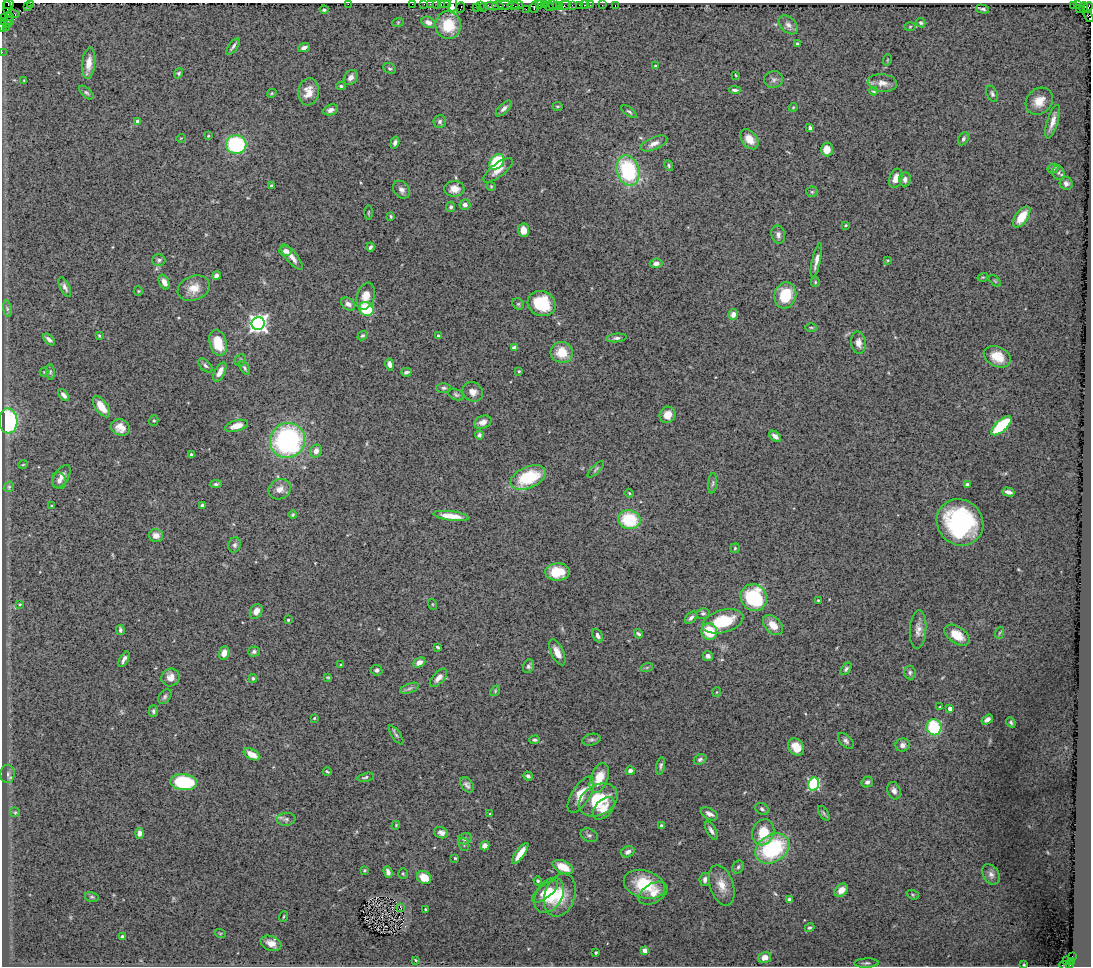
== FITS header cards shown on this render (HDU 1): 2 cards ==
NAXIS1  =                 1089
NAXIS2  =                  964

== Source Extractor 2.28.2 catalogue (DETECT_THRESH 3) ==
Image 1089 x 964 px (HDU 1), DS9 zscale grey, 1 PNG px = 1 image px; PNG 1093 x 968 px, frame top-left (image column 1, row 964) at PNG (2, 3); each listed source drawn as its Kron ellipse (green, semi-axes under 4 px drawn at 4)
Background 0.481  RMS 0.039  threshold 0.116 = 3 sigma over >= 5 px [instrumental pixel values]
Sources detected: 327; all 327 listed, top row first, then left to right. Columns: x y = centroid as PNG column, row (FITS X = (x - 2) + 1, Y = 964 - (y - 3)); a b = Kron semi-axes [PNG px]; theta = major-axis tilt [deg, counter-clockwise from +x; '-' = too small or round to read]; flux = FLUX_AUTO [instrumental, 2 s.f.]
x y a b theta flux
31 3 4 2 - 39
9 4 5 3 - 66
348 4 2 2 - 47
412 4 2 2 - 17
424 4 2 2 - 17
431 4 3 2 - 38
437 4 2 2 - 44
441 4 3 2 - 68
447 5 3 2 - 39
453 5 7 3 81 52
505 5 8 3 -5 220
513 5 5 3 - 47
517 5 6 3 15 130
539 5 3 2 - 70
544 5 2 2 - 23
553 5 3 2 - 120
556 5 4 3 - 38
560 5 3 2 - 59
565 5 6 3 13 76
572 5 2 2 - 12
579 5 3 3 - 85
584 5 3 2 - 40
590 5 2 2 - 25
602 5 2 2 - 10
1078 5 3 2 - 26
27 6 2 2 - 13
480 6 4 2 - 59
492 6 6 4 -12 160
498 6 6 3 -15 160
549 6 5 3 - 140
615 6 3 2 - 35
1073 6 4 3 - 110
476 7 4 2 - 43
483 7 4 2 - 42
534 7 6 4 74 160
1084 7 6 4 78 110
1088 7 5 3 - 81
461 8 5 2 - 42
7 9 9 2 -82 0.88
526 9 2 2 - 27
982 9 7 3 -14 6
1079 9 4 2 - 9.7
324 10 4 4 - 3.8
13 14 6 3 -9 23
1089 16 6 3 -59 110
4 17 2 2 - 3
9 17 4 2 - 8
3 21 2 2 - 2.1
9 21 4 2 - 17
398 22 6 3 19 2.6
428 22 7 5 -28 13
921 23 5 4 - 4.6
8 24 3 2 - 52
448 25 14 13 - 68
788 25 11 7 -43 13
3 26 5 2 - 21
6 27 4 2 - 3.8
910 27 5 3 - 2.8
797 44 3 3 - 4.6
233 47 9 3 53 6.2
304 48 6 4 22 9.4
2 52 2 2 - 1.9
887 60 6 3 71 2.6
89 63 16 6 84 24
655 66 4 3 - 2.9
390 68 7 5 -30 4.6
179 73 5 4 - 3.8
736 75 3 2 - 2
351 77 8 6 52 13
774 80 10 8 13 9.5
24 81 3 2 - 1.8
882 83 15 9 -6 19
341 86 4 4 - 4.2
735 90 6 3 -5 5.3
874 91 4 3 - 3.2
309 92 14 10 82 31
86 93 9 4 -40 5.2
272 93 5 3 - 2.6
992 94 8 5 -64 6.4
1039 101 15 12 45 35
557 106 5 3 - 2.7
793 107 4 4 - 2.5
504 108 10 5 44 9.2
331 110 7 5 19 10
629 112 9 3 -36 4.5
440 121 6 6 - 6
137 122 4 3 - 11
1053 122 17 5 72 20
810 128 4 3 - 8.7
208 136 4 3 - 2.2
181 138 5 3 - 1.8
749 139 11 7 -51 30
963 139 7 4 59 6.3
395 143 6 4 73 7.1
654 143 14 6 23 16
236 144 10 9 - 230
827 149 7 6 - 21
497 162 9 6 48 130
669 166 5 4 - 4
1053 168 5 4 - 4.9
498 170 18 6 38 21
628 170 15 11 -74 220
1059 173 7 6 - 5.6
896 178 10 6 71 22
905 179 7 5 87 10
1066 183 6 6 - 9.3
271 186 4 3 - 3.7
491 186 5 4 - 3.1
454 189 10 8 2 24
402 190 10 7 -47 11
812 192 5 5 - 3.8
465 205 5 5 - 11
451 207 5 4 - 5.6
368 212 7 3 89 2.8
391 216 4 3 - 2.9
1022 217 12 6 54 47
846 225 4 4 - 2.6
524 230 6 5 - 24
778 235 9 7 -77 11
370 247 4 3 - 5.6
286 251 6 5 - 12
292 257 16 5 -52 19
159 260 6 6 - 5.8
816 260 17 4 77 15
888 260 4 3 - 2.8
656 263 6 4 6 8.2
216 276 4 4 - 12
983 277 5 3 - 2.7
995 281 7 4 -45 3.1
164 282 8 5 -63 14
815 282 5 4 - 3.3
65 287 10 5 -64 9.5
194 288 16 12 22 35
138 291 5 4 - 3.1
785 295 13 11 75 82
366 296 13 8 73 29
348 304 8 5 -39 12
518 304 6 5 - 4.3
542 304 14 12 -24 97
7 309 8 4 -82 5.4
366 309 7 7 - 150
733 314 5 5 - 14
258 323 6 6 - 1200
811 327 6 3 -1 3
99 336 3 3 - 2.3
362 336 5 4 - 4.4
438 336 3 3 - 6.6
616 338 10 4 5 7
49 339 7 4 -45 7.3
218 343 13 8 -74 58
858 343 11 7 -81 17
514 348 4 4 - 8.9
562 352 11 10 - 49
997 357 14 10 -26 42
240 360 6 5 - 4.3
390 364 6 4 -77 12
205 366 8 5 -45 6.3
245 368 7 4 -58 5.1
519 371 3 2 - 2.6
44 372 4 4 - 2.1
50 372 8 4 -83 4.7
220 372 10 5 62 18
406 372 5 3 - 5.1
444 388 7 5 0 5.3
473 392 10 9 - 16
64 395 7 4 -50 9.8
456 395 8 5 -25 5.2
101 407 12 6 -54 36
668 415 8 7 - 29
8 421 12 9 -86 250
154 421 5 4 - 3.5
483 422 9 6 23 14
236 426 12 5 15 26
1001 426 13 5 41 160
120 427 9 8 - 24
479 435 4 4 - 5.6
775 436 7 4 -41 10
287 440 18 17 - 460
316 451 6 5 - 15
191 454 3 3 - 3.4
23 465 5 3 - 2.2
596 469 11 4 45 5.6
61 476 13 7 57 14
528 477 19 10 24 140
59 481 8 7 - 10
713 483 10 4 84 5.8
216 484 6 4 7 5.4
967 484 4 3 - 4.2
9 487 5 4 - 3.7
280 489 11 10 - 20
1008 492 6 3 -16 10
629 493 4 3 - 2.4
202 505 3 3 - 4.6
51 506 3 2 - 2.3
293 515 4 3 - 3.1
451 516 18 4 -7 29
629 520 11 9 -12 120
960 522 24 22 -43 320
156 535 7 6 - 19
235 545 7 6 - 7.8
735 548 5 4 - 3.2
557 572 12 8 2 54
754 598 14 12 -50 180
818 600 3 2 - 2.2
20 604 4 3 - 2.6
432 604 5 3 - 2.4
256 611 8 6 61 18
703 613 6 5 - 5.8
691 618 7 4 47 8.5
288 620 3 3 - 3.6
723 621 21 11 16 100
773 625 12 8 -45 29
918 629 19 8 86 20
120 630 5 3 - 5.7
709 631 8 7 - 81
999 633 6 3 70 3
638 634 5 3 - 4.6
957 635 14 8 -34 37
598 636 7 4 -63 8.1
438 647 4 2 - 3.6
254 652 6 5 - 5.8
557 652 14 6 -64 24
224 653 7 5 68 18
708 656 5 5 - 8.8
124 659 8 3 61 9.3
419 663 6 4 22 16
341 665 4 3 - 2.1
528 666 7 5 70 6.4
647 667 6 4 20 3.4
846 669 7 4 51 5.5
377 670 6 5 - 5.6
910 672 7 6 - 6.2
170 677 9 8 - 21
328 677 3 2 - 2.5
253 678 4 4 - 4.3
438 678 11 5 48 15
409 688 10 4 21 6.8
495 691 6 4 50 3.3
717 692 5 3 - 2
165 697 8 5 52 6.1
940 707 3 3 - 2
950 708 4 3 - 22
153 711 5 4 - 5.3
314 718 3 3 - 2.4
987 720 6 4 32 8.3
1011 722 5 4 - 4.5
934 727 8 7 - 150
396 735 11 3 -55 5.3
535 740 5 4 - 4.6
591 740 9 5 14 6.8
846 741 9 5 -46 7.3
902 745 7 6 - 12
796 747 9 7 -52 37
252 754 9 5 -28 28
700 759 7 5 25 6
661 766 9 4 79 5.7
630 771 4 4 - 9.8
327 772 4 2 - 3.4
8 774 9 7 89 9
528 776 5 4 - 6.4
365 777 8 3 13 4.6
599 778 15 8 69 48
184 782 13 8 -6 200
867 782 6 5 - 7.8
814 784 7 5 72 340
467 785 9 5 -51 8.4
894 791 9 6 -71 10
581 795 20 9 58 46
598 800 21 15 30 100
604 808 13 8 48 29
762 809 7 5 -29 6
15 812 5 5 - 4.3
824 813 8 4 -57 4.8
490 814 3 3 - 2.6
709 814 9 5 -28 12
286 819 9 6 4 8.3
396 825 4 3 - 2.1
661 826 4 4 - 4.6
711 831 10 4 -59 9.6
763 832 13 10 69 55
139 833 5 4 - 9.6
441 833 7 5 -20 10
589 835 9 6 -25 6.8
465 839 7 5 17 6.7
464 844 7 5 -69 4.1
485 846 5 4 - 14
772 849 18 13 31 230
628 852 7 5 27 9.8
520 853 12 4 55 35
455 858 3 3 - 2.4
563 867 11 6 -23 37
738 867 7 5 61 5.6
364 870 3 2 - 2.4
388 872 6 4 -68 8.7
403 874 5 5 - 3.4
991 874 11 7 -56 12
424 878 7 6 - 33
705 879 7 5 83 10
538 881 4 4 - 3.5
644 884 21 13 -16 96
722 885 21 11 -72 35
841 890 7 5 44 19
545 892 15 6 38 28
653 893 16 9 30 25
560 895 22 15 71 66
913 895 6 4 -19 3.2
549 896 19 13 58 67
92 897 7 5 -15 4.2
789 900 4 3 - 5.5
401 907 3 2 - 1.8
425 909 3 2 - 2.4
283 917 5 2 - 2.3
810 927 5 4 - 4.9
220 933 5 3 - 2.4
122 937 4 4 - 6.9
271 943 11 7 -20 20
645 950 4 4 - 40
596 953 3 3 - 5
1072 956 2 2 - 43
765 957 6 5 - 21
416 960 4 3 - 2.4
1067 961 3 2 - 32
1071 961 3 3 - 350
866 963 12 4 2 6.2
1024 965 3 3 - 2.7
1064 965 5 2 - 9.3
1070 965 3 3 - 380
At the frame edge (FLAGS 8, measured only in part): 17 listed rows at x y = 31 3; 9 4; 348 4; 412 4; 424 4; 431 4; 437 4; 441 4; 447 5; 453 5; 1089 16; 3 21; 3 26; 2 52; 1024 965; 1064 965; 1070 965